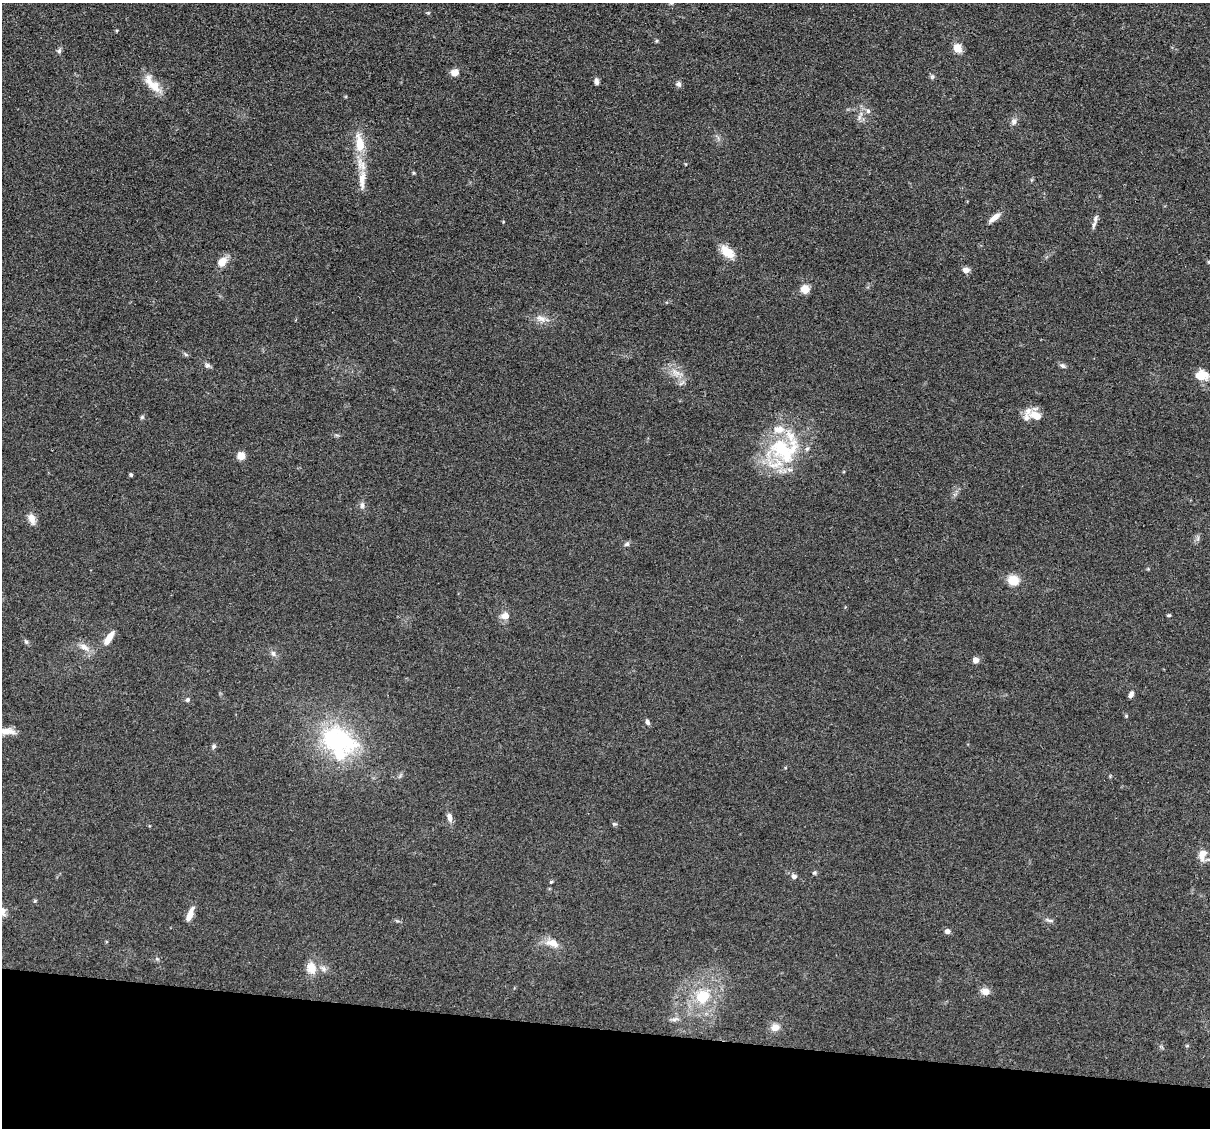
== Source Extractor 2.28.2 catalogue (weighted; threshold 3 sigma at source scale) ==
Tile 15 of 4 x 4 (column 3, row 4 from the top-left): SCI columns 2415-3622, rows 233-1358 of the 4830 x 4851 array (HDU 1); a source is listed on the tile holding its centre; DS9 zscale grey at full resolution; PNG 1212 x 1130 px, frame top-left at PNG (2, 3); no overlay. Shown black and unused: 9% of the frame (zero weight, under 3 of 4 exposures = <1% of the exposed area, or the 3 px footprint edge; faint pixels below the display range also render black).
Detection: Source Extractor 2.28.2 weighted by HDU 2 'WHT'; one run over the whole footprint, this tile lists its part. Background 0.067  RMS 0.0061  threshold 0.0275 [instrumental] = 3 sigma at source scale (4.5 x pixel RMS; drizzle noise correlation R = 1.50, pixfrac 1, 0.05/0.05 arcsec/px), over >= 5 px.
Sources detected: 80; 1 inside a brighter object's white glare — not listed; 8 inside a brighter listed object's ellipse — not listed separately; the other 71 listed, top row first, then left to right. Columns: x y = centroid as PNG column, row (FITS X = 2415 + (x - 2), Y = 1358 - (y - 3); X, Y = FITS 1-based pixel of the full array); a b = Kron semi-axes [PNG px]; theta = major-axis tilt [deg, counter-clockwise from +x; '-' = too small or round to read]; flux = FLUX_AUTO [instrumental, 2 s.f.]
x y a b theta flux
428 13 6 3 18 0.61
656 41 6 3 71 0.65
957 48 9 7 -56 7.4
59 51 6 6 - 1.3
455 72 10 8 11 4
932 77 6 5 - 1.1
596 81 8 5 -78 1.9
153 84 29 10 -48 11
678 84 8 7 - 1.8
868 111 7 6 - 1.5
859 117 7 5 89 1.6
1014 121 11 7 81 2.5
359 143 32 12 -82 15
414 173 5 4 - 0.64
362 179 29 9 88 9.5
994 218 16 6 38 4.6
1095 219 13 6 75 2.6
503 222 5 3 - 0.48
727 252 19 11 -40 9.2
222 261 13 9 48 6.2
1209 262 5 4 - 0.79
966 270 7 6 - 3.5
805 289 9 9 - 6
541 318 17 8 -19 4.7
186 354 7 4 -44 0.96
207 365 7 6 - 1.7
1062 366 8 6 -32 1.6
676 373 14 9 -37 6.1
1202 375 17 12 -4 9.9
1036 416 16 9 -24 7.5
142 417 5 5 - 1
784 450 44 37 -9 54
241 456 8 8 - 5
131 475 5 4 - 0.86
362 505 9 6 -90 1.8
32 519 13 8 -72 5
1198 538 7 4 72 1.3
627 544 8 5 15 1.4
1013 580 12 11 - 9.5
1169 615 5 4 - 0.73
505 616 12 10 -4 4.1
109 638 18 7 56 6.9
26 642 8 5 -54 1.1
84 647 16 8 -30 4.8
273 653 8 6 -58 2
976 660 5 4 - 6.6
1131 695 7 5 63 2.4
187 700 7 6 - 1.1
1126 716 5 4 - 0.71
647 722 7 5 -66 1.6
3 731 29 7 0 8.4
336 740 44 29 -20 76
214 746 7 6 - 1.2
450 817 10 6 -74 3.5
614 824 7 5 -7 0.89
1202 857 15 8 -71 4.3
814 873 5 5 - 0.95
794 876 6 6 - 2.1
551 882 5 4 - 0.62
3 911 13 7 -76 3
190 914 18 6 69 5.7
1049 920 12 4 -12 1.6
947 931 6 5 - 2.4
553 943 17 10 -14 6.8
157 959 6 4 -43 0.91
311 968 17 13 -77 8
985 991 10 7 -8 4.7
702 997 18 16 46 19
674 1019 10 5 21 1.6
775 1027 11 9 16 4.5
1187 1046 6 4 0 0.61
Isophote crosses this tile's border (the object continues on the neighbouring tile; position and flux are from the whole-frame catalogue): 3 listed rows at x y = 1209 262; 3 731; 3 911